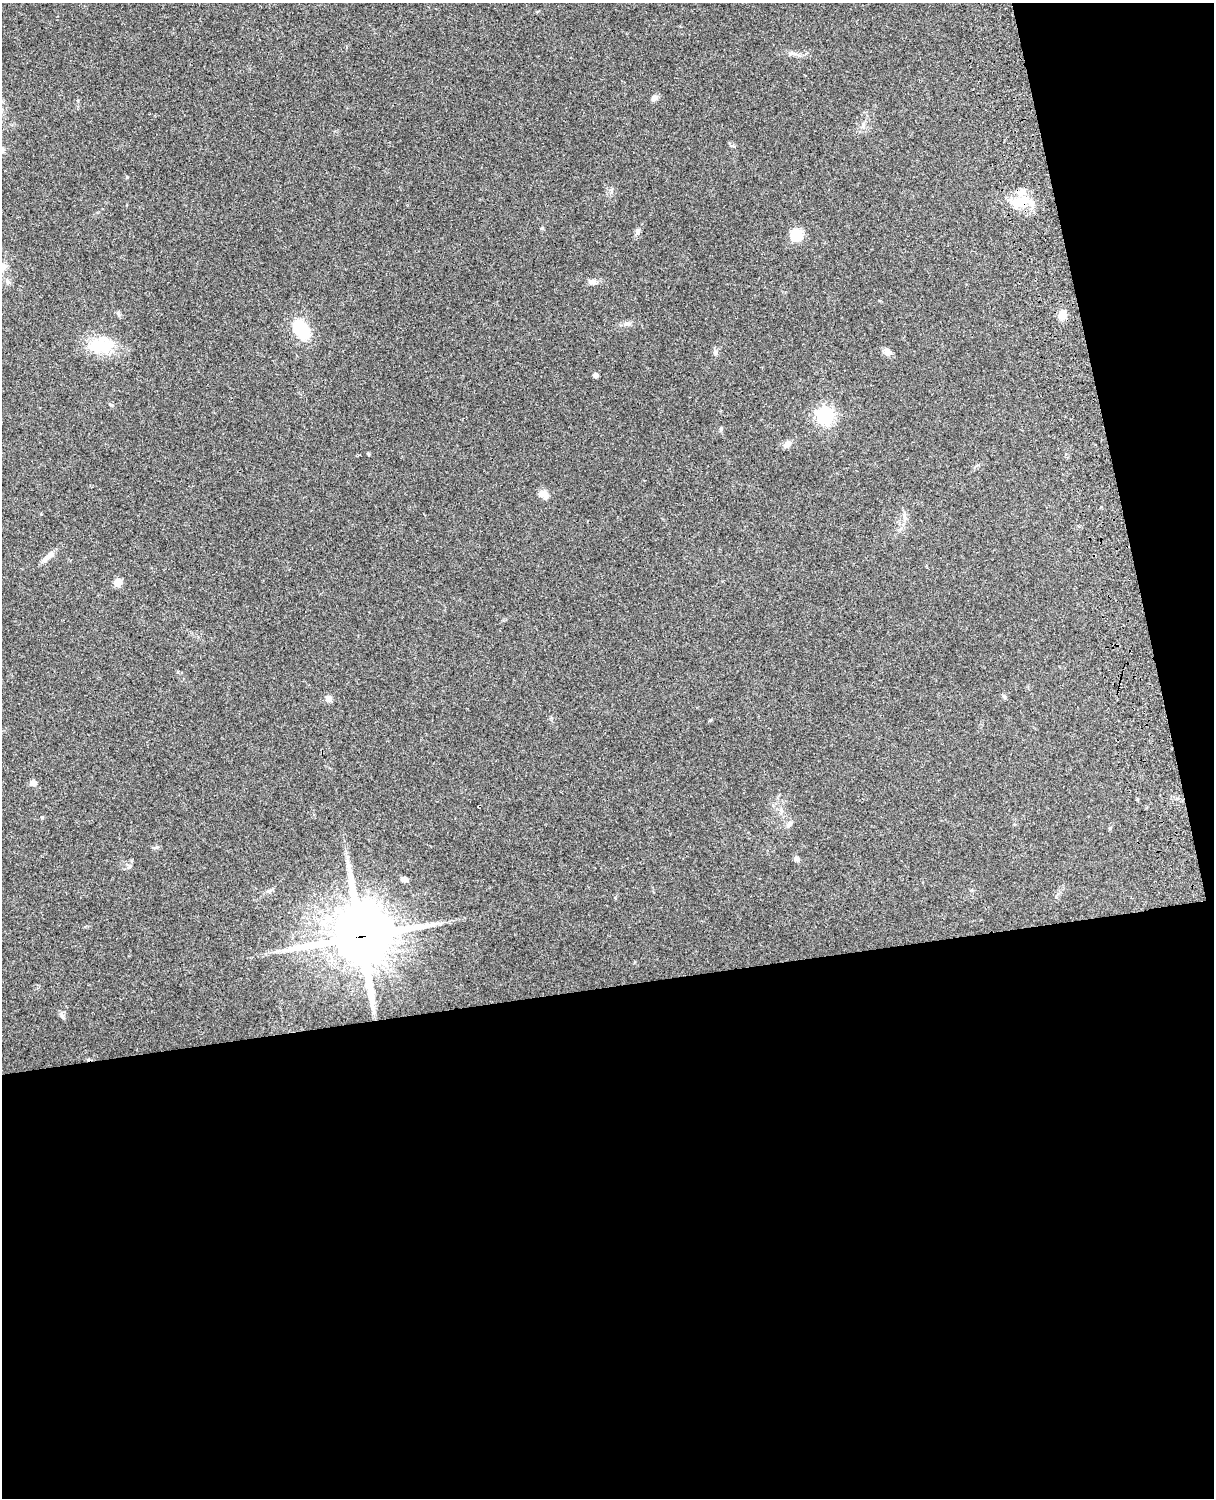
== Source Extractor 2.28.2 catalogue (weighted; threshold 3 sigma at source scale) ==
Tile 12 of 4 x 3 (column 4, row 3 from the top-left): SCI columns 3756-4967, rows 164-1659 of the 5088 x 4927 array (HDU 1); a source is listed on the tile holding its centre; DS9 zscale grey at full resolution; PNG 1216 x 1500 px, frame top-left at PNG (2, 3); no overlay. Shown black and unused: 39% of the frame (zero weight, under 3 of 4 exposures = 6% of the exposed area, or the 3 px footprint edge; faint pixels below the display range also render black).
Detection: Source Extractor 2.28.2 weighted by HDU 2 'WHT'; one run over the whole footprint, this tile lists its part. Background 0.105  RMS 0.0065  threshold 0.0293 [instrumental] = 3 sigma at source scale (4.5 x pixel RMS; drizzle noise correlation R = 1.50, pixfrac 1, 0.05/0.05 arcsec/px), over >= 5 px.
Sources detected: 33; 1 inside a brighter listed object's ellipse — not listed separately; the other 32 listed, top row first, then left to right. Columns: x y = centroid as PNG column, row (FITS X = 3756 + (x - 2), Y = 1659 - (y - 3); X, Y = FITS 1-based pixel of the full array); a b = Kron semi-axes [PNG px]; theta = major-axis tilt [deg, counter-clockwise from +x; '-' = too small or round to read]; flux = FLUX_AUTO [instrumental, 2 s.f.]
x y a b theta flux
654 98 8 7 - 2.2
2 150 10 7 10 2.1
1021 201 31 13 8 17
542 228 5 4 - 0.69
796 235 13 11 62 13
3 267 10 8 41 3.2
8 281 9 5 -45 1.8
593 282 11 6 -9 2.7
118 314 7 4 -71 1
1062 315 10 8 75 7
301 329 17 11 -52 32
100 345 28 19 2 26
716 352 7 4 -71 1.2
887 352 9 8 - 3.1
595 375 4 4 - 2.7
111 405 5 3 - 0.67
825 415 7 6 - 190
721 429 6 4 -73 0.86
787 444 9 7 40 3.8
368 454 4 3 - 0.67
543 494 14 8 -41 3.6
49 555 17 7 44 4
118 582 5 5 - 15
1004 696 7 4 -62 1.1
329 698 8 7 - 3.2
33 783 5 4 - 6.6
42 817 4 4 - 0.68
790 824 10 6 53 2
797 859 7 6 - 2
404 879 8 5 -12 2.6
361 936 22 20 21 3700
62 1016 6 6 - 1.5
Overlapping masked pixels (flux is a lower limit): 2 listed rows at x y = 1021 201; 361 936
Isophote crosses this tile's border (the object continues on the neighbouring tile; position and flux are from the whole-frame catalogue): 2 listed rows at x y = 2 150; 3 267
Unlisted compact peaks at least as high as the median listed source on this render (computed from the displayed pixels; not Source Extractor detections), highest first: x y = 130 866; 127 177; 638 230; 710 720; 1110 828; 157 847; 611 190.